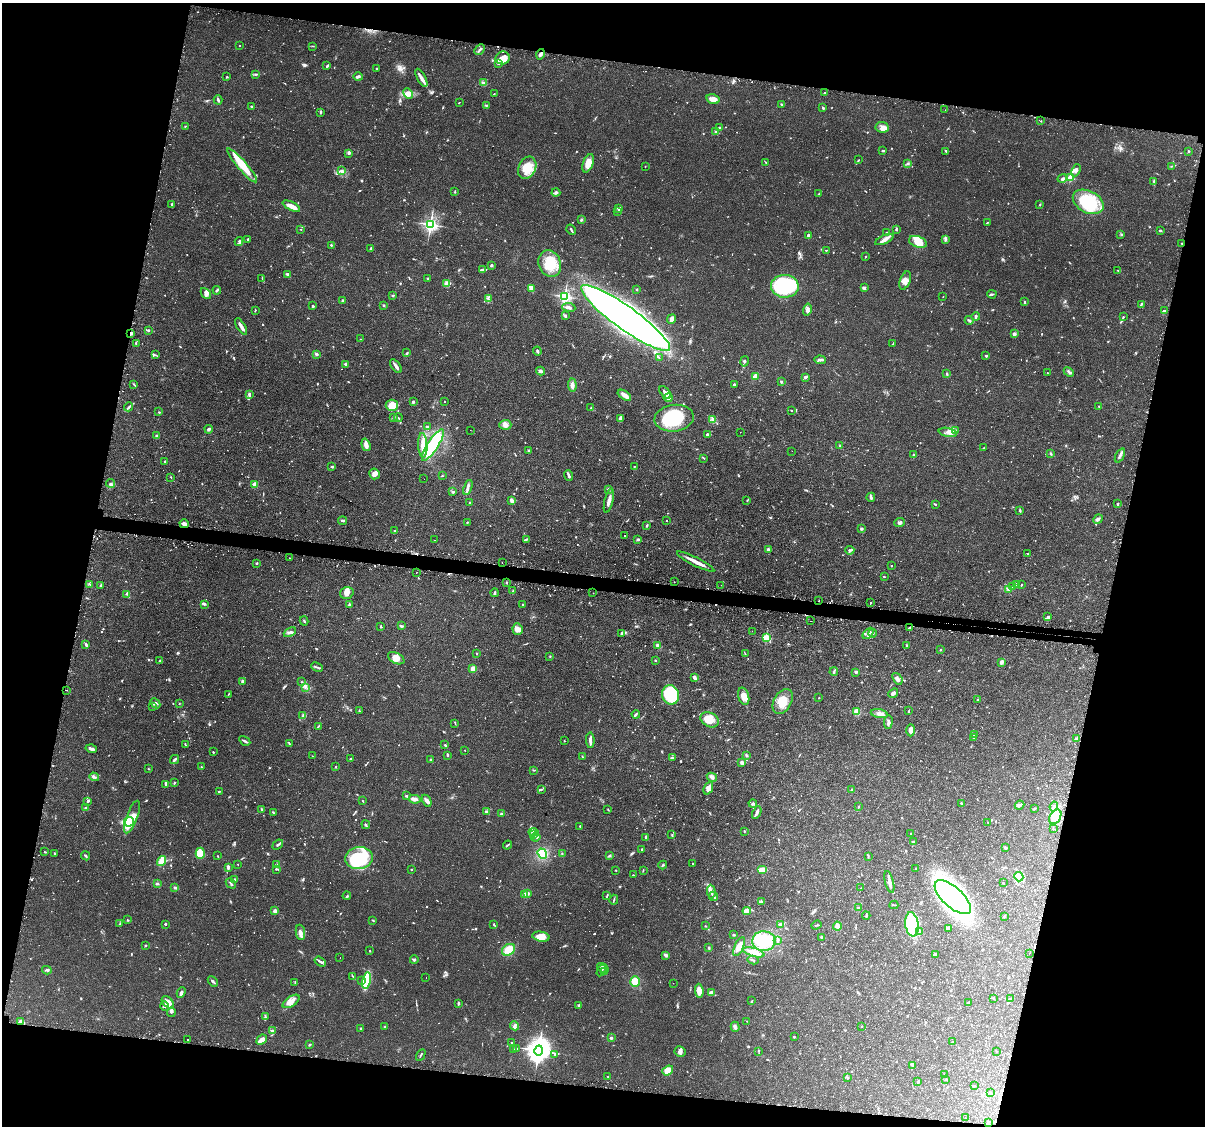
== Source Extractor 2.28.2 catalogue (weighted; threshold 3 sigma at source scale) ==
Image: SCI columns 29-4839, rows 260-4753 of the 4868 x 4896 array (HDU 1 of 3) = the unmasked area's bounding box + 8 px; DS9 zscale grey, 4 x 4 block average (1 PNG px = mean of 4 x 4 image px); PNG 1207 x 1128 px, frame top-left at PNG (2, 3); each listed source drawn as its Kron ellipse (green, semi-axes under 4 px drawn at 4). Shown black and unused: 25% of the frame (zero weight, under 2 of 3 exposures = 4% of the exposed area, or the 3 px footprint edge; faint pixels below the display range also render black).
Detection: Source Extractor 2.28.2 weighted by HDU 2 'WHT'. Background 0.106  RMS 0.0054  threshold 0.0244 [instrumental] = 3 sigma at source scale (4.5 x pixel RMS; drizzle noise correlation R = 1.50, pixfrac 1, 0.05/0.05 arcsec/px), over >= 5 px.
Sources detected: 1283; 19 too faint to see at this stretch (4 x 4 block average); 7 inside a brighter object's white glare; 61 cosmic-ray / hot-pixel residue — neither listed nor drawn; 33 coinciding with a brighter row at this scale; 60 inside a brighter listed object's ellipse — not listed separately; of the other 1103, all 500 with FLUX_AUTO >= 1.95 (the completeness limit of this list) listed and drawn (603 fainter detections not listed), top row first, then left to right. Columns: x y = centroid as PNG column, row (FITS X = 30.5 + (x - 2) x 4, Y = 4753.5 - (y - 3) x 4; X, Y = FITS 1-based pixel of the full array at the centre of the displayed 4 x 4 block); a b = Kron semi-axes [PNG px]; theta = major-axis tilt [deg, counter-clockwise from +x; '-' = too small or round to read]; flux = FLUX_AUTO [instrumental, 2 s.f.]
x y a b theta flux
239 46 2 2 - 3.4
313 46 2 2 - 2
480 49 6 2 46 6.1
541 54 5 2 - 8.3
503 58 7 6 - 38
498 63 2 2 - 3.3
327 66 3 2 - 4.3
376 68 2 2 - 4.4
255 74 3 2 - 3
227 77 2 2 - 3
358 77 5 3 - 6.1
421 78 10 3 -62 18
483 83 4 2 - 4.2
408 93 6 4 -65 19
824 93 2 2 - 2
494 94 3 2 - 2.5
713 99 7 5 -15 21
218 100 4 2 - 7.7
459 102 2 2 - 2.1
781 104 2 2 - 4.2
486 105 4 2 - 3
252 107 2 2 - 16
823 108 2 2 - 6.1
945 110 2 2 - 8.3
320 112 2 2 - 2.2
1041 121 2 2 - 2.3
185 126 2 2 - 2.8
882 127 7 5 -7 15
719 128 2 2 - 5.6
716 132 4 3 - 5.2
883 151 2 2 - 4.7
946 151 3 2 - 4.4
1189 151 2 2 - 4.5
349 153 3 2 - 4
858 160 3 2 - 2.1
588 163 10 5 69 36
766 163 3 2 - 2.1
908 163 3 2 - 4.7
242 165 22 5 -49 100
1171 166 2 2 - 2.7
645 167 2 2 - 2
527 168 12 8 64 77
1076 170 6 4 67 11
341 171 3 2 - 3.6
1062 178 5 3 - 5.1
1070 178 2 2 - 160
1154 181 3 2 - 2.6
455 192 3 2 - 2.6
556 193 4 2 - 5.4
819 194 2 2 - 3.2
1088 202 16 11 -27 180
172 205 4 2 - 9.2
1040 205 2 2 - 2.7
291 206 9 3 -26 38
619 209 2 2 - 52
618 212 2 2 - 2.7
581 220 3 2 - 3.6
987 222 3 2 - 2
430 224 2 2 - 1100
301 229 2 2 - 2
571 230 5 2 - 4.6
896 230 3 2 - 3.1
1160 230 3 2 - 4
887 232 3 2 - 4.2
808 235 4 2 - 5.3
1121 235 2 2 - 2.6
248 239 2 2 - 6.3
884 240 10 3 24 15
945 240 4 3 - 5.5
239 242 4 2 - 5.4
918 242 9 5 -19 49
1182 243 2 2 - 2.6
331 245 2 2 - 3.8
371 249 3 2 - 8.1
826 250 2 2 - 2.1
866 257 2 2 - 2.6
550 263 13 11 -71 81
491 265 2 2 - 11
483 270 4 2 - 9.1
1118 270 3 2 - 3.3
288 274 4 3 - 5.1
262 278 3 2 - 2.5
428 278 2 2 - 5.8
905 281 9 5 70 19
447 284 4 3 - 23
785 286 14 11 -2 260
532 288 4 3 - 31
865 288 4 2 - 3.2
637 289 2 2 - 2.1
217 290 4 2 - 4.1
206 294 6 4 -49 13
992 294 4 2 - 5.2
393 296 3 2 - 2.7
565 296 2 2 - 770
943 297 2 2 - 2.1
488 299 3 2 - 5.1
342 301 2 2 - 3.6
1025 301 3 2 - 3
1141 304 3 2 - 4.1
384 305 2 2 - 16
313 306 3 2 - 3.8
569 307 7 3 -6 12
807 309 6 4 77 11
255 310 3 2 - 2.6
1164 310 4 2 - 3.5
566 315 2 2 - 2.6
976 316 4 2 - 7.8
1123 317 2 2 - 2.5
626 318 54 11 -36 3600
671 319 5 2 - 23
969 320 4 2 - 7.1
241 326 9 2 -59 17
148 330 2 2 - 15
131 333 4 2 - 4.4
1014 334 2 2 - 31
361 339 3 2 - 2.1
136 344 3 2 - 2
893 344 4 2 - 2
537 351 4 2 - 5.4
407 353 3 2 - 3.4
316 354 3 3 - 5
155 355 3 2 - 2.8
986 356 2 2 - 15
659 357 3 2 - 3.2
820 360 6 2 -4 9
744 361 5 2 - 4.6
346 364 3 2 - 6.7
396 366 8 2 -55 13
541 371 4 3 - 9.6
1069 372 5 2 - 5
1047 373 2 2 - 2.2
947 374 4 2 - 4.9
755 376 4 2 - 21
806 377 2 2 - 2.4
781 382 4 2 - 3.6
134 384 3 2 - 3.1
735 384 4 3 - 4.7
572 385 7 3 -86 14
665 392 7 3 -49 13
249 394 3 2 - 5.6
624 395 7 3 -34 25
668 398 4 4 - 15
445 401 2 2 - 3.2
413 402 2 2 - 24
392 405 6 5 - 54
1099 406 2 2 - 2.2
129 407 4 2 - 5.6
591 408 2 2 - 2
792 411 2 2 - 2.4
159 412 3 2 - 2.9
393 418 3 2 - 3.2
398 418 4 2 - 3
621 418 4 2 - 22
674 418 20 13 7 170
713 419 4 2 - 4.4
505 425 6 5 - 17
427 427 3 2 - 3.6
209 429 4 3 - 5.7
470 430 2 2 - 4.2
955 431 3 2 - 3.1
740 432 2 2 - 3
948 432 9 4 -11 16
707 434 3 2 - 5.8
156 436 2 2 - 26
366 445 6 4 -73 16
423 445 12 4 -87 29
433 445 18 5 57 260
840 446 2 2 - 2.7
984 448 2 2 - 2.6
529 451 3 2 - 3.4
792 451 2 2 - 3
914 454 3 2 - 2.1
1051 454 3 2 - 2.6
1120 456 8 3 64 8.8
704 458 4 2 - 2.7
164 462 3 2 - 3.2
332 467 3 2 - 4.4
634 467 2 2 - 2.3
375 474 5 5 - 16
569 475 5 2 - 8.8
442 476 2 2 - 2.3
171 477 2 2 - 2.2
424 479 2 2 - 2
110 483 4 2 - 2.4
255 484 2 2 - 84
468 487 8 3 70 9.8
608 490 3 2 - 3.2
452 491 2 2 - 2
871 497 4 2 - 5.7
512 500 4 3 - 8
747 500 4 2 - 2.4
609 501 12 3 76 20
470 502 2 2 - 3.6
935 504 3 2 - 2.5
1117 504 4 2 - 3.3
1020 511 3 2 - 4.4
1098 519 5 3 - 11
342 520 4 2 - 5.1
667 521 2 2 - 2.9
467 522 2 2 - 2.5
899 523 5 3 - 7.5
184 524 5 3 - 16
646 526 3 2 - 2.6
861 529 3 3 - 4.3
395 531 3 2 - 3.1
624 536 2 2 - 2.1
526 539 4 2 - 3.7
434 540 2 2 - 2.5
638 540 2 2 - 6.7
768 549 3 3 - 4.7
850 550 5 2 - 5.1
1028 554 3 2 - 2.1
290 558 2 2 - 2.2
502 562 2 2 - 2
696 562 21 2 -26 38
257 563 2 2 - 10
891 566 2 2 - 4.3
416 573 2 2 - 2.4
884 576 3 2 - 2.1
507 582 2 2 - 3.1
674 582 2 2 - 2.4
90 584 3 2 - 3.3
100 585 3 2 - 5.5
721 585 2 2 - 9.4
1017 585 3 3 - 11
1021 585 2 2 - 3.2
1012 587 2 2 - 2.4
1009 589 4 2 - 5.3
513 590 4 2 - 2.6
347 593 7 6 - 18
495 593 4 2 - 4.8
593 593 2 2 - 2
126 594 3 2 - 2
819 601 2 2 - 3.1
871 603 2 2 - 19
204 604 3 3 - 4.1
349 605 3 2 - 3.2
523 605 2 2 - 2.2
1048 617 4 3 - 4.5
304 621 4 2 - 3.4
811 621 2 2 - 3.1
401 626 3 2 - 7.1
381 627 3 2 - 2.7
910 628 4 3 - 5.4
517 629 6 5 - 15
752 631 2 2 - 2
290 632 6 3 26 7.8
622 633 4 2 - 3.8
868 633 6 3 47 11
873 633 4 2 - 4
766 638 2 2 - 220
86 645 4 2 - 7.1
907 645 3 2 - 3.2
658 646 4 2 - 10
940 650 2 2 - 2.6
477 653 2 2 - 2.9
745 654 3 2 - 2.1
550 656 2 2 - 2.3
396 658 9 5 -27 24
655 660 2 2 - 4
160 661 4 2 - 2.3
1001 662 4 3 - 5.5
317 667 6 2 -26 3.7
473 669 2 2 - 33
834 672 4 2 - 5.3
856 672 2 2 - 23
694 678 3 2 - 13
897 679 6 3 -53 11
243 681 4 3 - 5.4
301 682 2 2 - 2
305 687 2 2 - 3.4
66 690 2 2 - 3.4
893 693 5 3 - 10
228 694 3 2 - 2.3
670 695 10 8 -70 260
744 696 9 5 -74 26
819 698 2 2 - 2.1
977 700 2 2 - 3.6
783 701 13 8 59 60
155 703 5 2 - 6.1
179 703 2 2 - 2.6
152 706 3 2 - 2.6
359 711 2 2 - 2.3
908 711 4 2 - 2.3
857 712 2 2 - 79
636 714 4 2 - 6
879 714 8 3 -10 17
303 715 3 2 - 3.6
710 720 9 7 -28 45
888 722 7 3 83 8.7
455 723 4 2 - 2.5
318 727 3 2 - 3.3
911 730 6 4 90 15
974 734 2 2 - 6.6
974 738 2 2 - 4.8
1076 738 3 2 - 2.9
590 740 8 2 -89 15
245 741 6 2 -31 6
564 741 2 2 - 2.1
290 744 3 2 - 3
185 745 3 2 - 2.8
445 745 3 3 - 3.5
91 749 5 2 - 10
465 750 2 2 - 2.1
213 752 2 2 - 3.6
447 755 4 2 - 2.4
747 755 3 2 - 7.7
312 756 2 2 - 2.8
582 756 3 2 - 2.1
672 758 3 2 - 3.4
350 759 2 2 - 2.9
174 760 5 2 - 8.9
430 760 3 2 - 4.4
742 763 2 2 - 30
201 767 2 2 - 2.7
336 767 2 2 - 2.7
148 769 2 2 - 2
534 770 3 2 - 2.5
94 777 5 2 - 6
712 777 5 3 - 9.8
174 783 3 2 - 3.1
166 785 3 3 - 5.6
708 788 7 4 68 20
541 790 3 2 - 3.5
852 790 3 3 - 3.8
219 791 3 2 - 2.5
406 796 2 2 - 5.4
415 799 6 2 -12 23
88 801 3 2 - 4.9
362 801 3 2 - 2
427 801 6 4 -62 10
753 803 4 2 - 3.6
961 803 2 2 - 3.7
1019 805 5 3 - 7.2
1054 806 5 3 - 8.7
858 807 3 2 - 2.9
86 808 3 2 - 3.7
1034 808 2 2 - 3.2
262 809 3 2 - 2.3
608 809 2 2 - 2.1
486 811 4 3 - 5.8
757 812 6 3 65 9.3
274 813 3 2 - 3.4
501 814 2 2 - 6.2
132 817 17 5 69 71
1055 817 8 5 61 37
129 822 5 4 - 130
988 822 2 2 - 2.2
366 825 4 2 - 3.5
580 826 2 2 - 3
1053 829 2 2 - 2.1
744 831 2 2 - 2.4
534 832 5 3 - 8
911 833 2 2 - 4.5
533 835 2 2 - 3.1
672 835 2 2 - 2.5
536 837 4 2 - 2.3
646 838 3 2 - 3.8
914 841 2 2 - 2.5
278 845 6 2 40 6.3
507 845 5 2 - 3.8
1005 848 3 2 - 5.4
642 849 2 2 - 3.2
45 852 2 2 - 2.3
54 853 2 2 - 3.6
200 853 5 4 - 78
562 853 2 2 - 2
542 854 5 4 - 65
610 855 3 3 - 3.9
85 856 5 2 - 4.1
218 856 3 2 - 2
868 857 3 2 - 2.2
359 858 14 11 7 240
161 861 5 3 - 74
693 863 2 2 - 2.4
238 864 2 2 - 3.4
277 864 3 2 - 3.2
663 865 4 2 - 3.5
228 867 3 2 - 8.7
276 869 3 3 - 4
411 869 2 2 - 8.9
916 869 2 2 - 2.3
616 870 2 2 - 1.9
643 870 3 2 - 2.2
762 870 5 3 - 25
633 875 2 2 - 2.9
1019 877 5 3 - 9.1
234 880 3 2 - 6.8
889 882 11 3 -75 17
231 883 6 2 -46 5.2
1003 883 2 2 - 5.3
157 884 3 3 - 3.8
175 888 3 2 - 4
861 888 2 2 - 2.9
711 892 7 2 -86 9.2
528 893 3 2 - 5.2
525 895 3 2 - 6.5
347 896 4 2 - 2.8
607 896 3 2 - 2.8
713 896 5 3 - 7.5
953 897 23 10 -42 1500
614 900 5 2 - 3.4
762 902 4 2 - 3.8
894 905 4 2 - 2.5
858 908 3 2 - 2.2
275 911 2 2 - 57
747 911 4 2 - 53
866 916 4 2 - 3.7
1004 916 3 2 - 3.7
127 920 2 2 - 3.4
373 920 4 2 - 2
120 924 3 2 - 3.2
165 924 2 2 - 3
493 924 3 2 - 2.1
912 924 12 6 -81 140
781 925 3 3 - 11
816 925 5 2 - 3.5
705 926 2 2 - 2.3
837 926 4 3 - 16
948 928 4 3 - 9.4
920 931 3 2 - 3.3
300 932 8 4 -80 16
734 935 3 2 - 3
541 937 9 5 -11 40
821 937 3 2 - 2.5
764 941 11 10 - 130
778 941 4 2 - 11
145 945 2 2 - 11
739 947 10 4 65 23
709 948 3 2 - 4.4
509 950 7 5 34 53
370 951 2 2 - 2.6
754 952 11 4 -16 35
1029 953 2 2 - 3.3
935 954 4 3 - 5.2
666 955 4 2 - 11
340 958 2 2 - 2
414 960 4 3 - 4.5
753 960 5 2 - 5.8
320 962 6 2 -34 7.2
603 968 6 2 -36 6.3
47 970 5 2 - 4.4
601 971 6 2 60 4.9
605 971 2 2 - 15
353 977 4 2 - 2.9
426 978 2 2 - 2.3
366 980 8 3 77 170
213 981 6 2 -45 6.2
361 981 3 2 - 3.1
635 982 5 4 - 37
295 983 2 2 - 2.3
673 983 2 2 - 9.8
699 991 7 4 -85 22
181 992 5 2 - 13
711 993 3 3 - 18
993 998 2 2 - 3.1
1010 999 2 2 - 2.3
291 1001 9 5 34 21
752 1001 4 2 - 2.7
168 1002 7 4 -45 29
968 1003 2 2 - 3.8
458 1004 2 2 - 5.5
579 1005 3 2 - 5.5
165 1006 5 2 - 4.1
171 1012 5 2 - 5.1
265 1017 4 2 - 3
747 1021 2 2 - 2
20 1022 3 3 - 9.9
515 1026 5 4 - 10
861 1026 2 2 - 2
385 1027 2 2 - 2.6
735 1027 5 3 - 11
361 1028 2 2 - 3.1
273 1031 4 3 - 3.8
794 1037 2 2 - 3.4
611 1038 2 2 - 4.5
188 1040 3 2 - 2.2
262 1040 5 3 - 29
512 1042 2 2 - 3.5
953 1042 2 2 - 6.8
310 1044 4 2 - 2.6
517 1048 2 2 - 2.5
513 1049 3 2 - 2.3
539 1051 5 4 - 3700
680 1051 5 5 - 12
759 1051 2 2 - 2.1
996 1051 2 2 - 2.1
555 1054 3 2 - 2.4
421 1055 6 2 61 3.7
912 1065 2 2 - 2
668 1070 6 4 37 27
945 1074 2 2 - 3
608 1077 3 2 - 2
847 1077 3 2 - 2.3
946 1079 3 2 - 3.2
918 1081 3 2 - 4.4
974 1086 2 2 - 2.3
990 1093 2 2 - 2.5
965 1118 2 2 - 2.5
988 1123 2 2 - 2.4
Overlapping masked pixels (flux is a lower limit): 6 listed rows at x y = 1182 243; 131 333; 184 524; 819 601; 66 690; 988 1123
Diffuse or blended objects may show on this block-average render without a row.